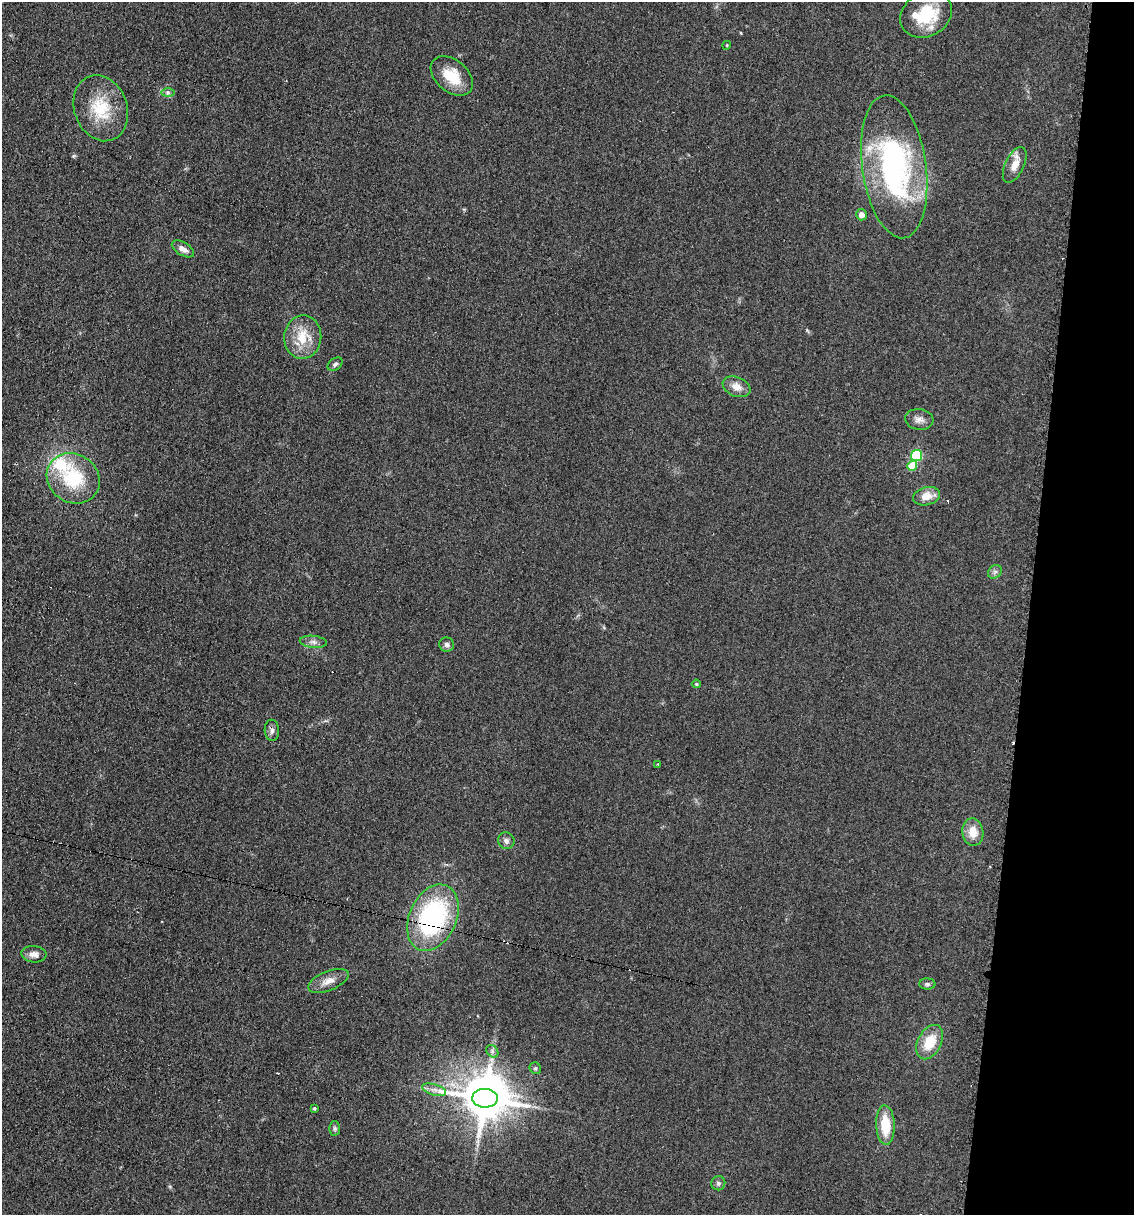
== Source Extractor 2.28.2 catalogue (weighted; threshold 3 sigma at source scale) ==
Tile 8 of 4 x 4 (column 4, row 2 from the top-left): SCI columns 3520-4651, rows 2428-3640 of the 4903 x 4854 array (HDU 1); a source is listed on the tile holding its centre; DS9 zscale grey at full resolution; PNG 1136 x 1217 px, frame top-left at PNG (2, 2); each listed source drawn as its Kron ellipse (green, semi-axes under 4 px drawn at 4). Shown black and unused: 9% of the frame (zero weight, under 2 of 3 exposures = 2% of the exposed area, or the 3 px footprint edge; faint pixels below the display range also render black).
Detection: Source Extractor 2.28.2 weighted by HDU 2 'WHT'; one run over the whole footprint, this tile lists its part. Background 0.101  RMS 0.012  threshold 0.0519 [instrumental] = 3 sigma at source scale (4.5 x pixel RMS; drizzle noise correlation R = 1.50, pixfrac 1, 0.05/0.05 arcsec/px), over >= 5 px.
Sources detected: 46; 1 inside a brighter object's white glare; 5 cosmic-ray / hot-pixel residue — neither listed nor drawn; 2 inside a brighter listed object's ellipse — not listed separately; the other 38 listed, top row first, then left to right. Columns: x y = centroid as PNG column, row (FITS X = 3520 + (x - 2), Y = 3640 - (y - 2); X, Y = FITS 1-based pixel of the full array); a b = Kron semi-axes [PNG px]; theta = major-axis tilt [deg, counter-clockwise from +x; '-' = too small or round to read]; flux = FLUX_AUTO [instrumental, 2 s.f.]
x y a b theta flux
926 15 27 21 29 54
727 45 4 3 - 0.92
452 76 24 16 -40 29
168 93 7 4 0 2.5
101 108 34 26 -70 50
1015 165 19 9 65 14
894 167 72 32 -82 250
861 215 5 5 - 7.7
183 249 12 6 -32 7.7
303 337 21 18 84 32
335 364 8 5 39 2.9
736 387 14 9 -24 11
919 419 14 10 -8 7.4
917 455 6 5 - 100
912 466 5 5 - 25
73 478 27 24 -32 68
927 496 14 9 14 15
995 572 7 6 - 3.2
313 642 13 6 -6 5.3
447 645 7 7 - 3.5
696 684 4 4 - 1.5
272 730 10 7 -86 4.7
658 764 3 2 - 0.79
973 832 13 10 -82 16
506 841 8 8 - 4.3
433 918 35 23 66 180
34 954 12 8 -6 6.6
328 981 21 9 22 12
927 984 8 5 -1 2.7
930 1042 18 11 63 28
492 1051 7 5 -47 2.9
535 1068 6 5 - 2.2
434 1090 12 5 -17 6
485 1098 13 9 -3 4200
314 1108 4 3 - 1.7
885 1125 20 9 -87 33
335 1128 7 5 -88 2.4
718 1183 7 7 - 2.9
Overlapping masked pixels (flux is a lower limit): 1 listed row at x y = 433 918